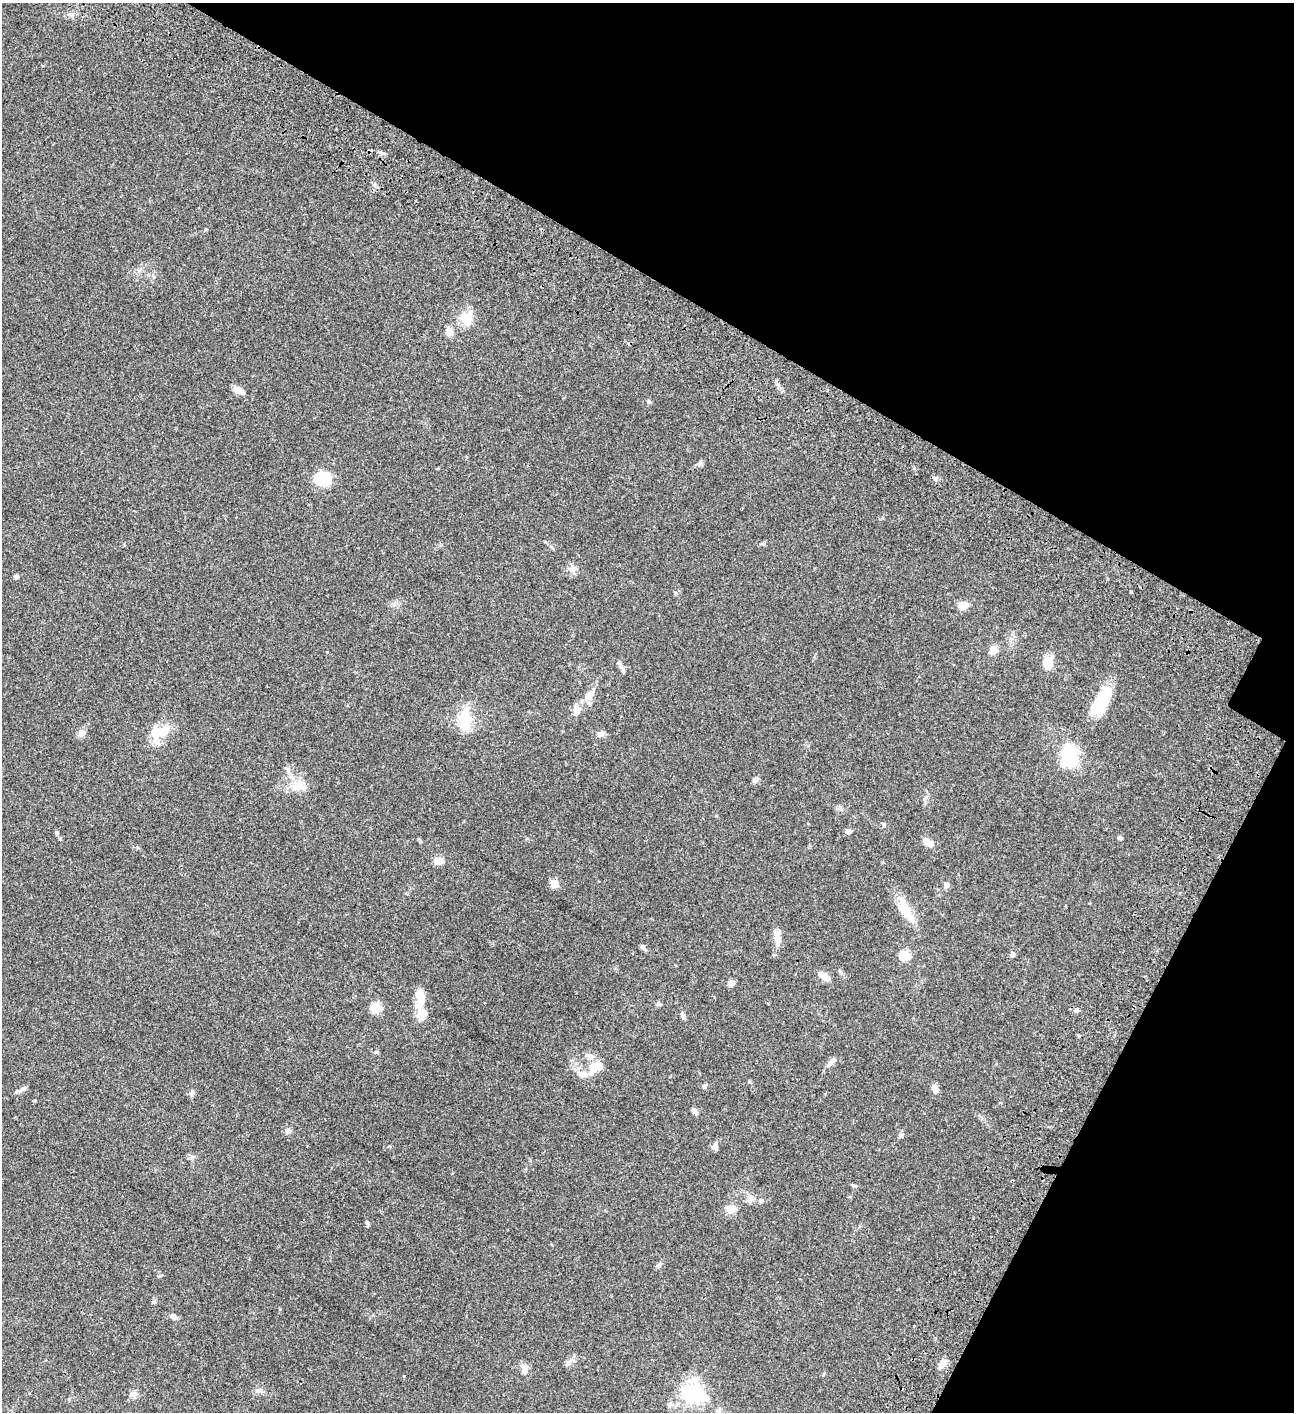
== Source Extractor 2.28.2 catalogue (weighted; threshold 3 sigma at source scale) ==
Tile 8 of 4 x 4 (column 4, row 2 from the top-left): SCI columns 4383-5674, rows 3023-4432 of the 6050 x 6048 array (HDU 1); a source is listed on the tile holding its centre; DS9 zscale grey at full resolution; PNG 1296 x 1414 px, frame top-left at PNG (2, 3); no overlay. Shown black and unused: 27% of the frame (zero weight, under 3 of 4 exposures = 13% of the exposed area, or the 3 px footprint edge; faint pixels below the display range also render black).
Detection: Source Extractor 2.28.2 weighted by HDU 2 'WHT'; one run over the whole footprint, this tile lists its part. Background 0.0636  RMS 0.0058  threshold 0.0261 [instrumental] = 3 sigma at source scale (4.5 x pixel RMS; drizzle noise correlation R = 1.50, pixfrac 1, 0.05/0.05 arcsec/px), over >= 5 px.
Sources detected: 74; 1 inside a brighter object's white glare — not listed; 5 inside a brighter listed object's ellipse — not listed separately; the other 68 listed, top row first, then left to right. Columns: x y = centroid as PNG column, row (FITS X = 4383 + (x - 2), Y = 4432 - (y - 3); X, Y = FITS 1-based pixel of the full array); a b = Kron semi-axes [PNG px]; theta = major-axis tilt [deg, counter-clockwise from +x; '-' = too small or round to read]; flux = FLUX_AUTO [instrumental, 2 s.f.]
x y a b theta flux
381 153 7 5 -21 1.3
467 318 19 15 83 8.2
449 332 11 8 86 3.3
238 390 11 7 -29 4.5
649 402 6 4 -18 0.71
936 478 6 6 - 1.3
323 479 15 13 -8 21
763 544 6 4 -19 0.66
573 569 11 6 29 2.3
16 577 5 5 - 1.2
963 605 11 8 3 5.2
993 650 10 9 - 3.3
1047 663 16 9 -81 7.4
621 666 9 6 -77 1.9
589 695 17 9 47 5.4
1101 701 34 14 66 21
576 710 13 8 -86 4.4
465 720 27 14 -89 14
161 732 30 11 38 9.9
82 733 10 9 - 2.5
601 734 9 7 9 2.2
1069 756 20 14 -83 33
755 780 8 6 42 1.9
298 786 19 12 42 7
884 824 6 4 -89 0.71
848 831 7 6 - 1.3
57 833 5 5 - 0.77
1120 838 5 4 - 1.1
926 842 10 7 -55 3.7
439 861 10 7 2 5
555 884 5 5 - 14
947 885 7 7 - 1.9
906 910 36 11 -67 11
777 936 23 8 -86 4.7
643 947 9 5 -45 1.2
1013 954 7 5 -69 0.95
905 955 5 5 - 27
822 975 13 7 -35 4.2
731 983 7 7 - 2.5
420 997 23 10 89 11
658 1004 7 5 19 0.89
376 1007 6 6 - 21
1076 1010 6 5 - 0.98
683 1015 8 5 -77 1.5
590 1056 14 7 -16 2.8
832 1062 15 6 51 2.4
593 1070 14 11 58 6.5
705 1086 6 4 89 0.8
22 1089 17 4 25 1.6
935 1089 10 7 -66 3.1
192 1094 10 4 67 1.2
34 1101 4 3 - 0.46
695 1112 9 5 -52 1.8
288 1130 9 7 -45 1.9
715 1146 9 7 87 2.1
192 1157 6 6 - 1.2
853 1185 6 4 -19 0.77
751 1196 8 4 -45 1.5
761 1200 8 5 20 1
731 1209 5 5 - 17
367 1223 7 4 -46 0.78
174 1317 9 6 -20 1.9
568 1363 10 7 56 2.2
943 1363 14 6 68 2.9
524 1371 10 8 79 2.3
258 1391 11 4 0 1.5
693 1393 9 8 - 170
133 1394 9 8 - 2.4
Unlisted compact peaks at least as high as the median listed source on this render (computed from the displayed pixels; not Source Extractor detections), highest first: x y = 153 1302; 914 468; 1131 592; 404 1376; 901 1135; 700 463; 376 1052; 840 971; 777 384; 660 1264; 675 593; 1079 1036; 159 1276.